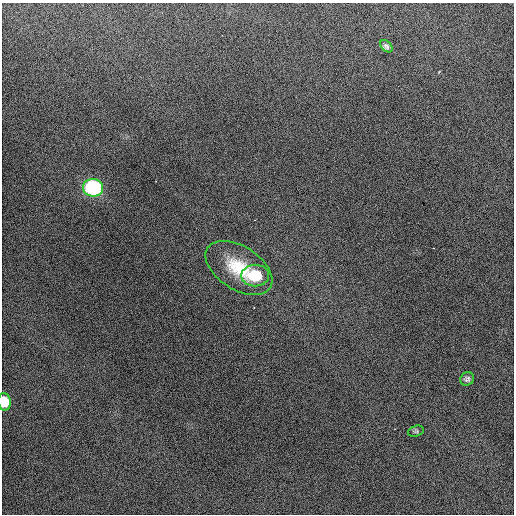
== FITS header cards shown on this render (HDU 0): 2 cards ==
NAXIS1  =                  512 / Axis length
NAXIS2  =                  512 / Axis length

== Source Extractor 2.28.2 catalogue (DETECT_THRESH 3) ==
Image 512 x 512 px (HDU 0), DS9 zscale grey, 1 PNG px = 1 image px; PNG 516 x 516 px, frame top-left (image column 1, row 512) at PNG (2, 3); each listed source drawn as its Kron ellipse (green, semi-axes under 4 px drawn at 4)
Background 477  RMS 2.5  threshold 7.52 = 3 sigma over >= 5 px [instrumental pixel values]
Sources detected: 7; all 7 listed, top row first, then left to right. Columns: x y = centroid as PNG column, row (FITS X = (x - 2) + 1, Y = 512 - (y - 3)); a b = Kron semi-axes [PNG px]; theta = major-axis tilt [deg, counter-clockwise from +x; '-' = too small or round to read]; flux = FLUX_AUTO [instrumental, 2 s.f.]
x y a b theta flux
386 46 7 4 -44 400
93 188 10 9 - 29000
239 268 37 21 -33 8400
255 276 14 11 0 6900
467 379 7 6 - 450
4 402 8 6 -86 6100
416 431 8 5 17 290
At the frame edge (FLAGS 8, measured only in part): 1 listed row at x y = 4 402